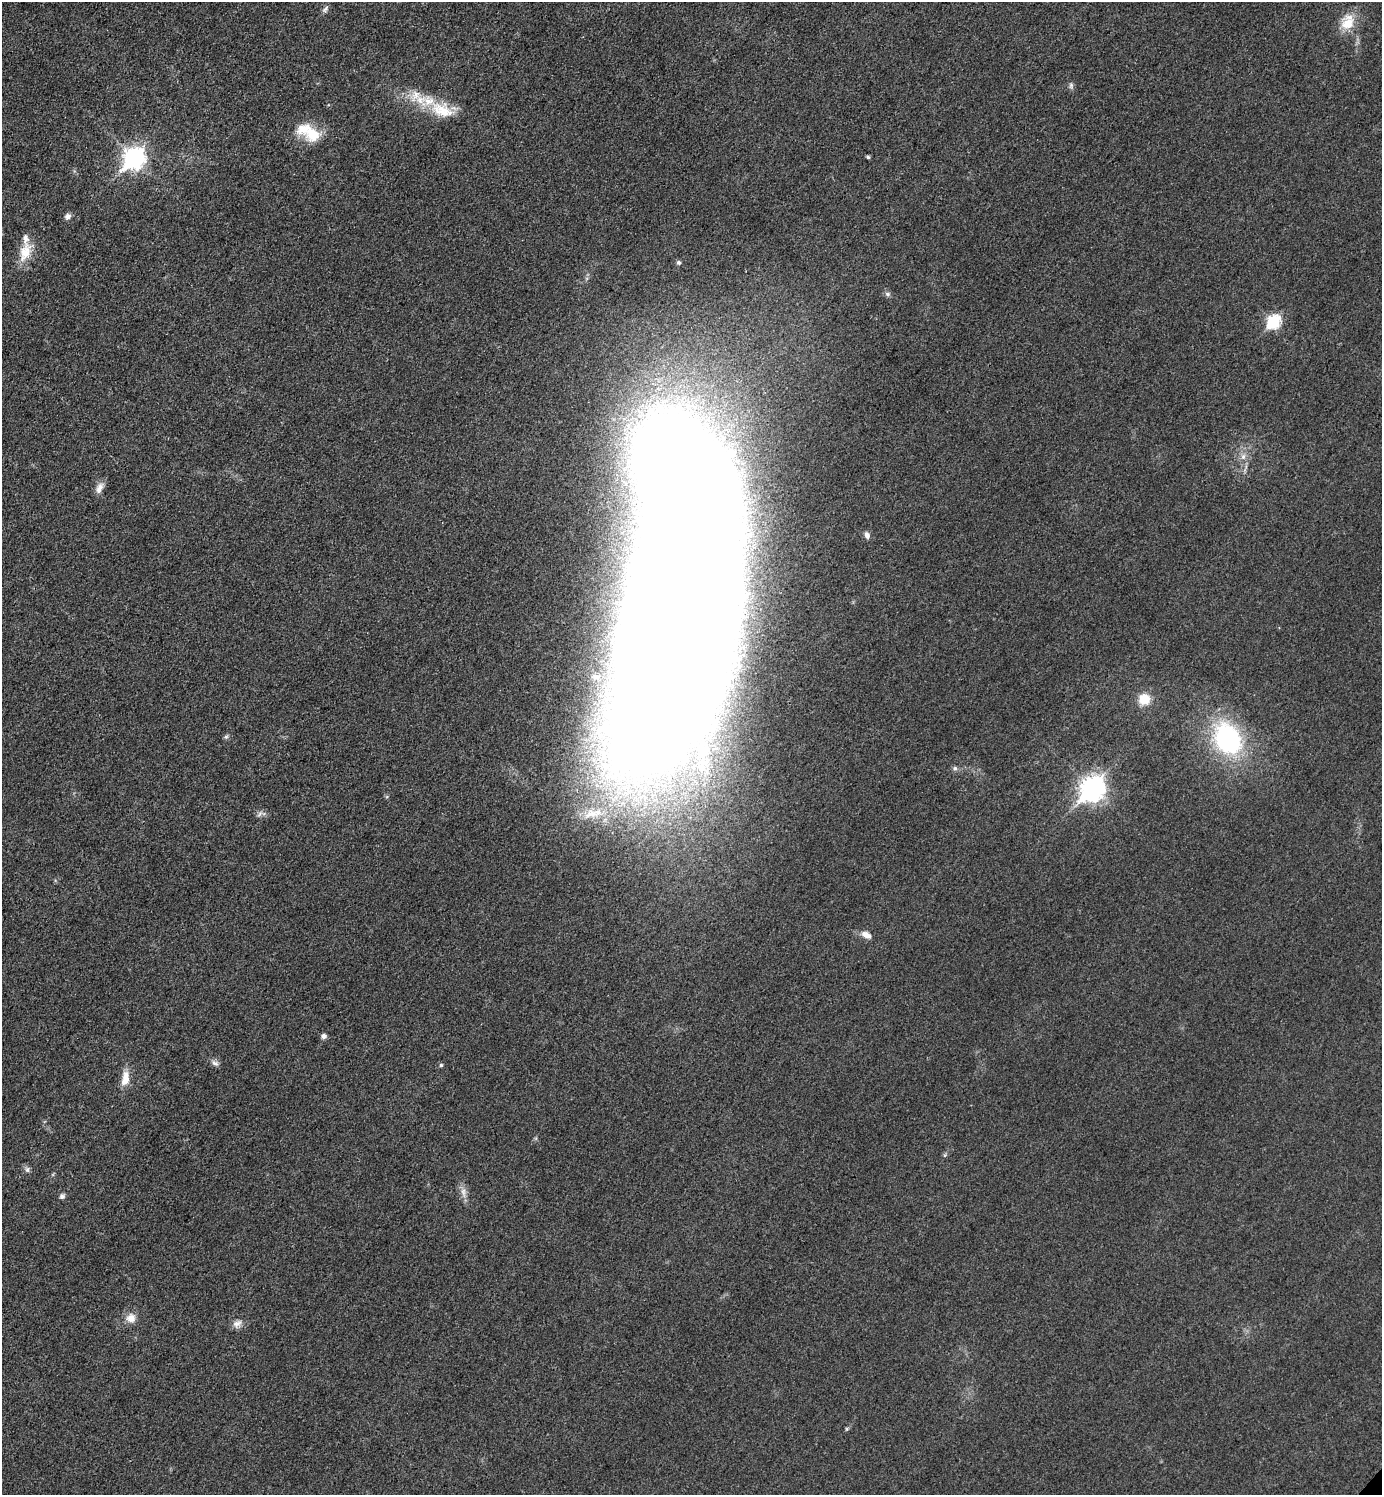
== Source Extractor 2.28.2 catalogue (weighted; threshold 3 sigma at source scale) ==
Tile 11 of 4 x 4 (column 3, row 3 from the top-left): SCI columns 3063-4442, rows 1497-2989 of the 5981 x 5980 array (HDU 1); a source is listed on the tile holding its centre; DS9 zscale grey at full resolution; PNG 1384 x 1497 px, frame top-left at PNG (2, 2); no overlay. Shown black and unused: <1% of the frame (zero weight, under 3 of 4 exposures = <1% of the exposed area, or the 3 px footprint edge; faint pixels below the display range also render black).
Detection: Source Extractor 2.28.2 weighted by HDU 2 'WHT'; one run over the whole footprint, this tile lists its part. Background 0.0332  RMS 0.0048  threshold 0.0216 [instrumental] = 3 sigma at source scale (4.5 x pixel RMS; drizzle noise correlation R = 1.50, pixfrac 1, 0.05/0.05 arcsec/px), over >= 5 px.
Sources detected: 40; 1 inside a brighter object's white glare — not listed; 4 inside a brighter listed object's ellipse — not listed separately; the other 35 listed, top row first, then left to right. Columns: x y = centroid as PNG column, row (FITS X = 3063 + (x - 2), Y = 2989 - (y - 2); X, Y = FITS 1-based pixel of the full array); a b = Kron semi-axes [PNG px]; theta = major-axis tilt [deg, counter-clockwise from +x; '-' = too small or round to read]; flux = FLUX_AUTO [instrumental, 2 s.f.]
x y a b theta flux
325 9 11 5 60 1.5
1347 22 23 17 71 10
1071 85 8 6 -90 1.3
442 110 37 20 -20 17
312 134 24 21 -43 13
868 157 5 4 - 0.84
134 158 10 8 44 230
68 216 8 7 - 1.9
25 252 28 15 68 10
679 263 5 5 - 1.1
888 294 8 6 -16 1.2
1274 322 7 6 - 59
1243 457 9 7 89 2.5
99 488 16 9 65 3.4
867 535 8 6 -75 1.9
674 638 169 70 76 4200
1144 699 12 12 - 9
226 737 6 5 - 0.92
1228 739 32 24 -60 75
955 768 6 6 - 1.1
1092 789 10 8 48 370
260 813 10 4 50 1.2
593 813 34 13 13 15
866 935 12 8 -30 3.4
324 1036 6 6 - 1.7
215 1063 11 6 -33 1.9
441 1065 5 4 - 0.79
125 1078 21 10 80 6.5
945 1155 6 4 71 0.66
27 1170 8 6 -89 1.4
463 1192 16 6 -78 3.2
62 1196 7 6 - 1.4
131 1318 12 11 - 4.6
237 1324 13 9 34 3
847 1429 6 4 89 0.55